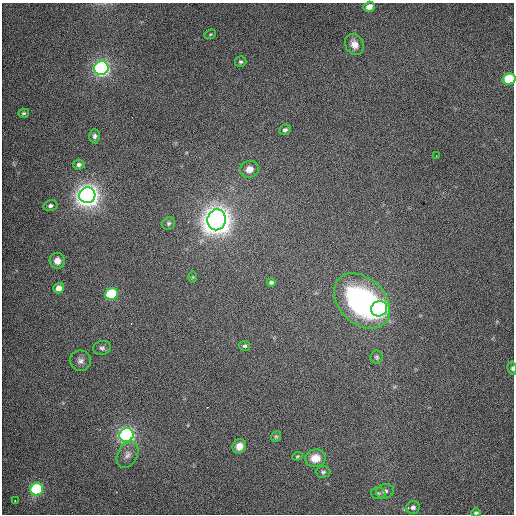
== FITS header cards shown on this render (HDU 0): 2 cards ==
NAXIS1  =                  512 / Axis length
NAXIS2  =                  512 / Axis length

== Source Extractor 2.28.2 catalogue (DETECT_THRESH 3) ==
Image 512 x 512 px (HDU 0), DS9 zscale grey, 1 PNG px = 1 image px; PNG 516 x 516 px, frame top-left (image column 1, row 512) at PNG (2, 3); each listed source drawn as its Kron ellipse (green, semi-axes under 4 px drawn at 4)
Background 508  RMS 2.9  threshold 8.57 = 3 sigma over >= 5 px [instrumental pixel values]
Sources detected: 41; all 41 listed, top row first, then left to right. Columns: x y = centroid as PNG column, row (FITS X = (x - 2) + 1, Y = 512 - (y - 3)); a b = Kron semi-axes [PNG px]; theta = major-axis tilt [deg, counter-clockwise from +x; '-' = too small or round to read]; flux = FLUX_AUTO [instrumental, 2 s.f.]
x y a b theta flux
369 7 6 5 - 980
210 34 6 4 21 260
354 45 11 9 -58 1500
241 62 5 5 - 380
101 68 7 6 - 67000
509 79 6 5 - 11000
24 113 5 4 - 280
285 130 6 5 - 490
95 136 7 5 -86 550
436 156 2 2 - 97
79 165 6 5 - 530
249 169 9 8 - 1700
87 195 8 7 - 180000
50 206 7 5 13 540
217 220 10 9 - 300000
169 223 7 6 - 430
57 261 8 7 - 1300
193 277 6 4 -90 230
271 282 4 3 - 320
59 288 6 5 - 1500
111 294 6 6 - 15000
362 301 32 23 -44 39000
379 309 8 7 - 49000
245 346 5 5 - 310
102 348 9 7 8 560
377 357 6 6 - 340
80 361 10 10 - 1100
512 368 7 4 -82 340
126 435 7 6 - 60000
276 436 6 4 51 250
239 446 7 6 - 1400
127 455 14 10 61 1400
297 456 5 4 - 250
315 458 10 9 - 2800
323 472 7 5 1 450
37 489 6 6 - 23000
385 491 9 7 16 890
378 493 7 6 - 440
15 500 3 2 - 320
413 507 7 6 - 670
476 513 5 4 - 300
At the frame edge (FLAGS 8, measured only in part): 3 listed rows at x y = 509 79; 512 368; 476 513